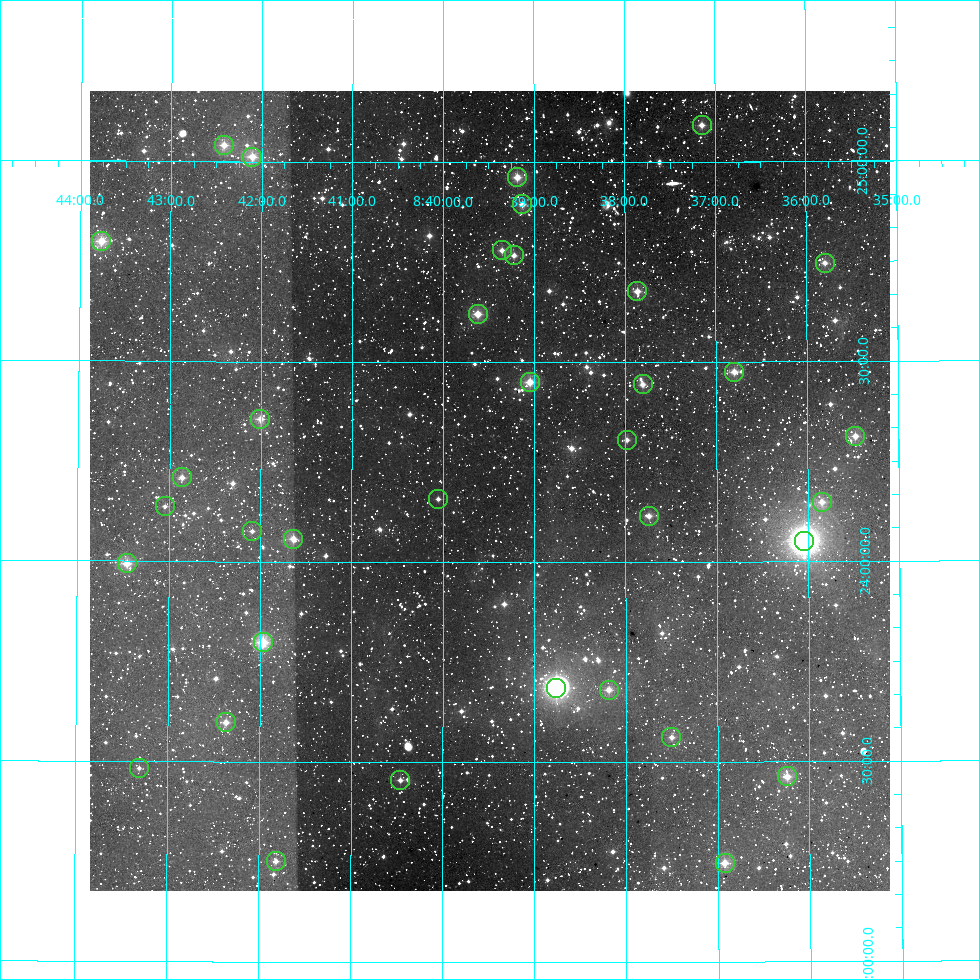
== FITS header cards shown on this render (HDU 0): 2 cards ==
NAXIS1  =                  800
NAXIS2  =                  800

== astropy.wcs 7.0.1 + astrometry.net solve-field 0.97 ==
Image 800 x 800 px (HDU 0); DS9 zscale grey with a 90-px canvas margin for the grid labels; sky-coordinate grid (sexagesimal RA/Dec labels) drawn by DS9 from the SOLVED WCS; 36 Tycho-2 reference stars matched to detected sources circled (green)
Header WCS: RA---AIT/DEC--AIT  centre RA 08:39:29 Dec +24:11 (129.87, +24.18 deg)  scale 9 arcsec/px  FOV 120.0' x 120.0'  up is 0 deg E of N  parity normal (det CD < 0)
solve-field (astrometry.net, Tycho-2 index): SOLVED blind (the header's WCS was not the basis of the solution)
Solved WCS: RA---TAN-SIP/DEC--TAN-SIP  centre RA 08:39:29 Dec +24:11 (129.87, +24.18 deg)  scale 9 arcsec/px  FOV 120.0' x 120.0'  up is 0 deg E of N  parity normal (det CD < 0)
Header WCS and blind solve agree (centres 1 arcsec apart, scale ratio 1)
Tycho-2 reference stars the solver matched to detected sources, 36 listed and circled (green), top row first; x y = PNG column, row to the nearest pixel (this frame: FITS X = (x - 90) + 1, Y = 800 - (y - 91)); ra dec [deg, ICRS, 3 dp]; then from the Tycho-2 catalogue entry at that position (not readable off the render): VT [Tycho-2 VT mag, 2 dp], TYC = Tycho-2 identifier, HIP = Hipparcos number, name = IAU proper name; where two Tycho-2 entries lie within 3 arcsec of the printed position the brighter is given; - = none
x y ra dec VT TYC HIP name
702 125 129.286 +25.092 9.02 1945-1798-1 - -
224 145 130.605 +25.041 8.99 1945-1804-1 42724 -
252 157 130.526 +25.012 9.92 1945-1890-1 - -
517 177 129.796 +24.962 8.86 1942-1084-1 - -
522 204 129.782 +24.895 9.29 1942-1719-1 - -
101 241 130.941 +24.799 9.18 1942-1152-1 - -
502 250 129.838 +24.780 10.05 1942-1885-1 - -
514 255 129.805 +24.767 9.87 1942-1025-1 - -
825 263 128.950 +24.746 9.80 1942-180-1 - -
637 291 129.465 +24.677 9.45 1942-2070-1 - -
478 314 129.905 +24.620 8.96 1942-2020-1 42479 -
734 372 129.200 +24.475 9.25 1942-1196-1 42248 -
530 382 129.761 +24.450 8.44 1942-2517-1 42423 -
643 384 129.452 +24.444 9.48 1942-1713-1 - -
260 419 130.500 +24.357 9.15 1942-2247-1 42684 -
855 436 128.869 +24.312 9.31 1942-312-1 - -
627 440 129.496 +24.306 9.75 1942-1984-1 - -
182 477 130.715 +24.209 10.42 1942-2648-1 - -
438 499 130.013 +24.158 10.31 1942-1401-1 - -
822 502 128.962 +24.148 9.83 1942-524-1 - -
165 506 130.762 +24.137 10.24 1942-1370-1 42783 -
649 516 129.436 +24.115 9.69 1942-2049-1 - -
252 531 130.523 +24.076 10.58 1942-1409-1 - -
293 539 130.409 +24.057 9.57 1942-1818-1 - -
804 541 129.010 +24.051 6.99 1942-375-1 42184 -
127 563 130.864 +23.993 9.13 1942-2010-1 42816 -
263 642 130.492 +23.799 8.54 1942-1612-1 42681 -
556 688 129.690 +23.686 6.95 1942-1827-1 42403 -
609 690 129.547 +23.681 9.60 1942-2404-1 - -
226 722 130.591 +23.598 9.98 1942-1338-1 - -
671 737 129.376 +23.562 10.27 1942-1989-1 42303 -
139 768 130.828 +23.482 11.02 1942-2856-1 - -
787 776 129.061 +23.462 9.35 1942-420-1 - -
400 780 130.115 +23.455 9.52 1942-1906-1 - -
276 861 130.453 +23.252 10.05 1942-2645-1 - -
725 863 129.232 +23.247 9.62 1942-2581-1 42253 -